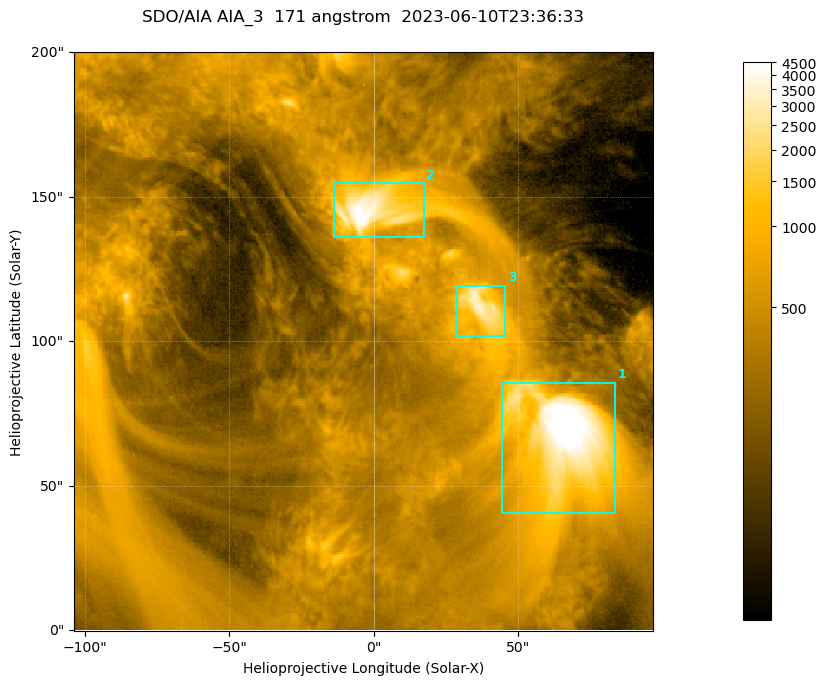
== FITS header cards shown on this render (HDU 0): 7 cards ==
TELESCOP= 'SDO/AIA '           / For AIA: SDO/AIA
INSTRUME= 'AIA_3   '           / For AIA: AIA_ATA1, AIA_ATA2, AIA_ATA3 or AIA_AT
WAVELNTH=                  171 / [angstrom] Wavelength
WAVEUNIT= 'angstrom'           / Wavelength unit: angstrom
DATE-OBS= '2023-06-10T23:36:33.351' / [ISO] Date when observation started; ISO 8
CTYPE1  = 'HPLN-TAN'           / CTYPE1; Typically HPLN
CTYPE2  = 'HPLT-TAN'           / CTYPE2; Typically HPLT

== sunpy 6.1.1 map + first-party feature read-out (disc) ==
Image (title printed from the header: SDO/AIA AIA_3  171 angstrom  2023-06-10T23:36:33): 334 x 334 px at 0.599 arcsec/px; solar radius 945 arcsec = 1577 px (partial field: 1.4% of the solar disc is inside the frame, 100% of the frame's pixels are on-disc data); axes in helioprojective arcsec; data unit not stated in the header (colour bar unlabelled)
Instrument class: DISC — disc imager (sunpy class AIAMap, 171 A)
Bright regions (active regions / flare kernels): reference = the on-disc median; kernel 3 px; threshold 5 sigma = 1091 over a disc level ~351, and >= 1.15x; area >= 111 px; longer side >= 4 px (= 2.4 arcsec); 3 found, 3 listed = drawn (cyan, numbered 1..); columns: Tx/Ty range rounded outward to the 2 arcsec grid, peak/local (2 s.f.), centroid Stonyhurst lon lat
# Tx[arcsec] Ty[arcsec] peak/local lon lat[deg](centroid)
1 44..84 40..86 18 +4 +4
2 -14..18 136..156 13 +0 +9
3 28..46 102..120 9.6 +2 +7